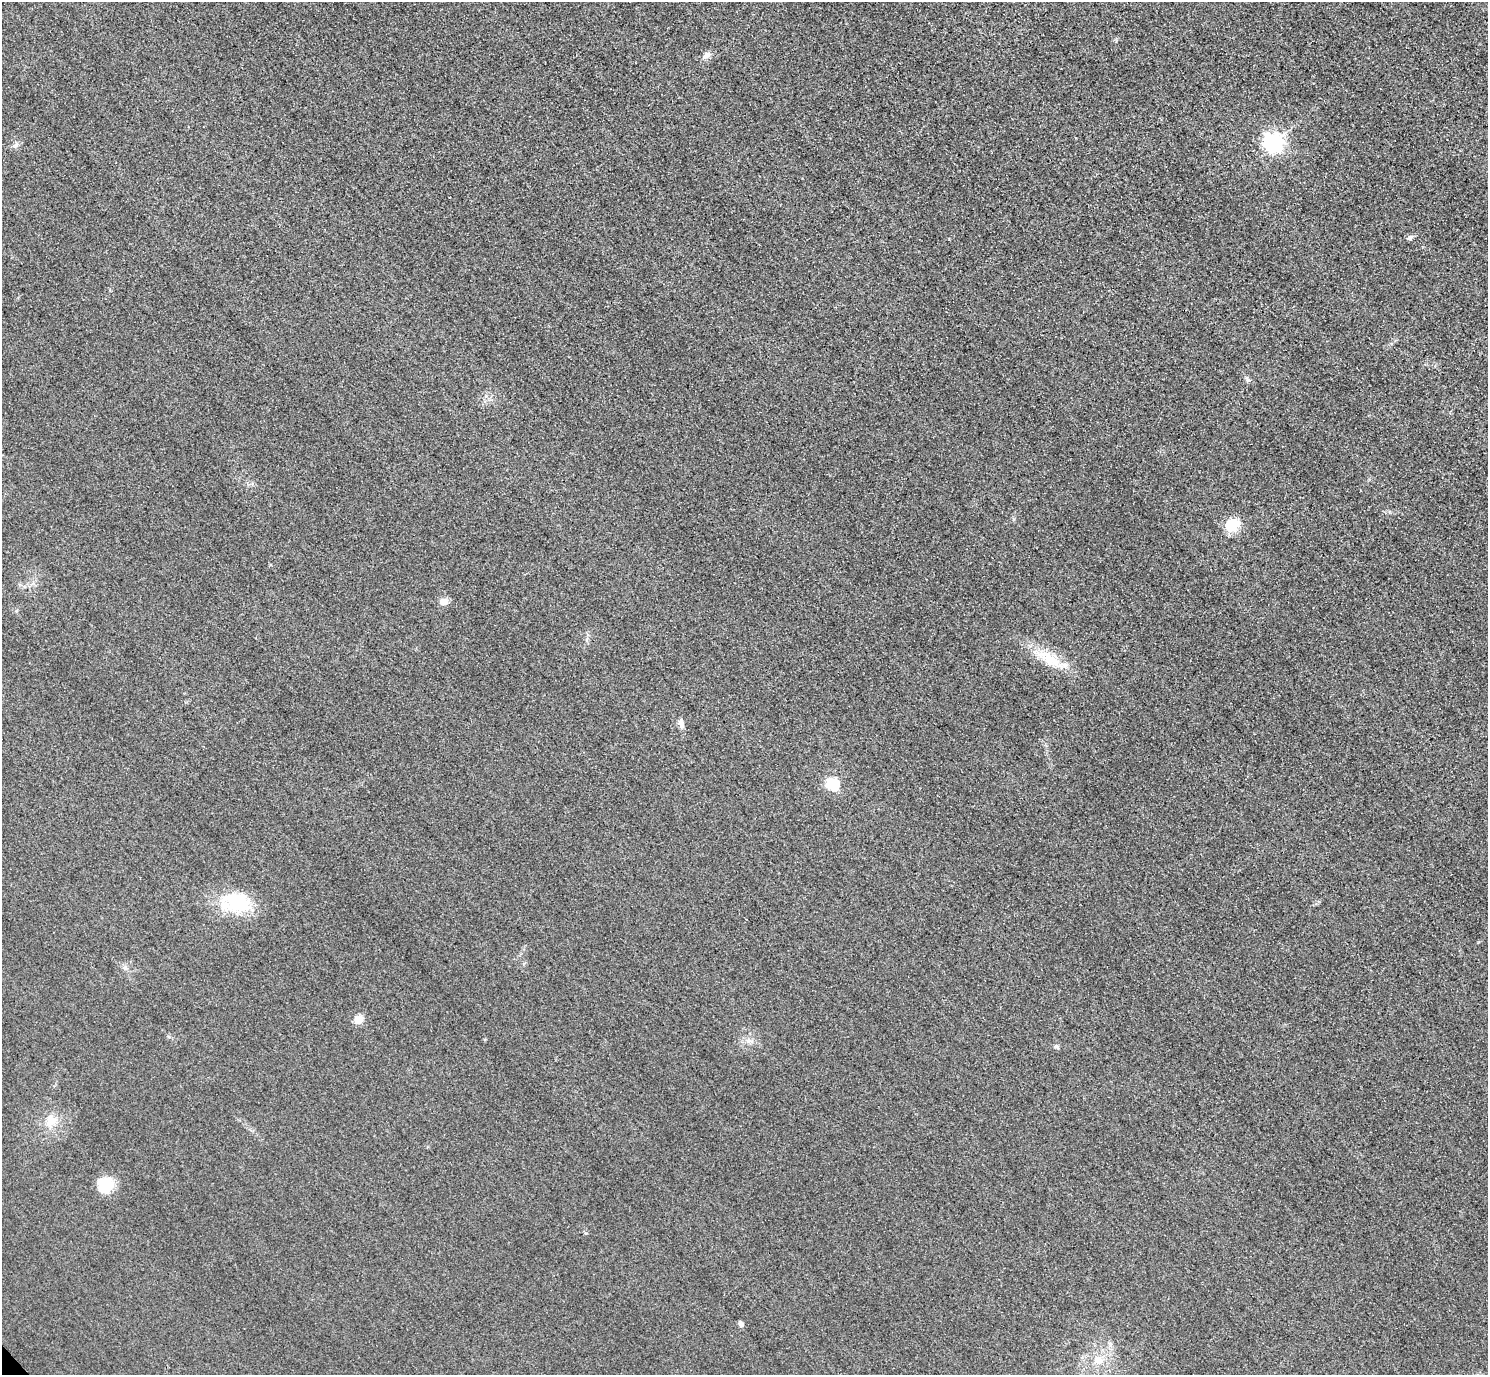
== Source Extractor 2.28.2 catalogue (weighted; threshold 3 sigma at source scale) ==
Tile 10 of 4 x 4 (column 2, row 3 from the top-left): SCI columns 1518-3003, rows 1558-2930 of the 6005 x 6003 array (HDU 1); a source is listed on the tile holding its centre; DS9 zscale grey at full resolution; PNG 1490 x 1377 px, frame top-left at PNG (2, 2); no overlay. Shown black and unused: <1% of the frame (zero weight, under 3 of 4 exposures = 3% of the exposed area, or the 3 px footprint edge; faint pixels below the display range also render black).
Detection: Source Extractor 2.28.2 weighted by HDU 2 'WHT'; one run over the whole footprint, this tile lists its part. Background 0.0531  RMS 0.016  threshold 0.0724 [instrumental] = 3 sigma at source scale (4.5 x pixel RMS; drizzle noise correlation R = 1.50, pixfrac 1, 0.05/0.05 arcsec/px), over >= 5 px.
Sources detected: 17; all 17 listed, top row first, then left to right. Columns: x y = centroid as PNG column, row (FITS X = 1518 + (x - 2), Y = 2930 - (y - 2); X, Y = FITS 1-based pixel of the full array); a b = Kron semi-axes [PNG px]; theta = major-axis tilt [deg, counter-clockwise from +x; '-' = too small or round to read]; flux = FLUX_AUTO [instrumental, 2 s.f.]
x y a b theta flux
706 55 10 8 29 6.7
1273 143 7 7 - 630
15 145 8 6 22 4.3
1410 237 9 6 33 4.1
1232 525 17 15 39 34
443 601 10 9 - 9.7
1049 658 36 14 -37 46
681 723 12 6 -80 7.8
832 784 6 6 - 160
239 903 47 23 -8 79
125 968 6 6 - 3.7
358 1019 9 8 - 15
1056 1046 7 5 -52 2.9
51 1121 16 11 29 19
105 1185 17 16 - 39
741 1324 7 6 - 4.4
1098 1360 13 11 -29 19
Unlisted compact peaks at least as high as the median listed source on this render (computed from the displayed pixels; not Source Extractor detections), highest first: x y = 1248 380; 586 1233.